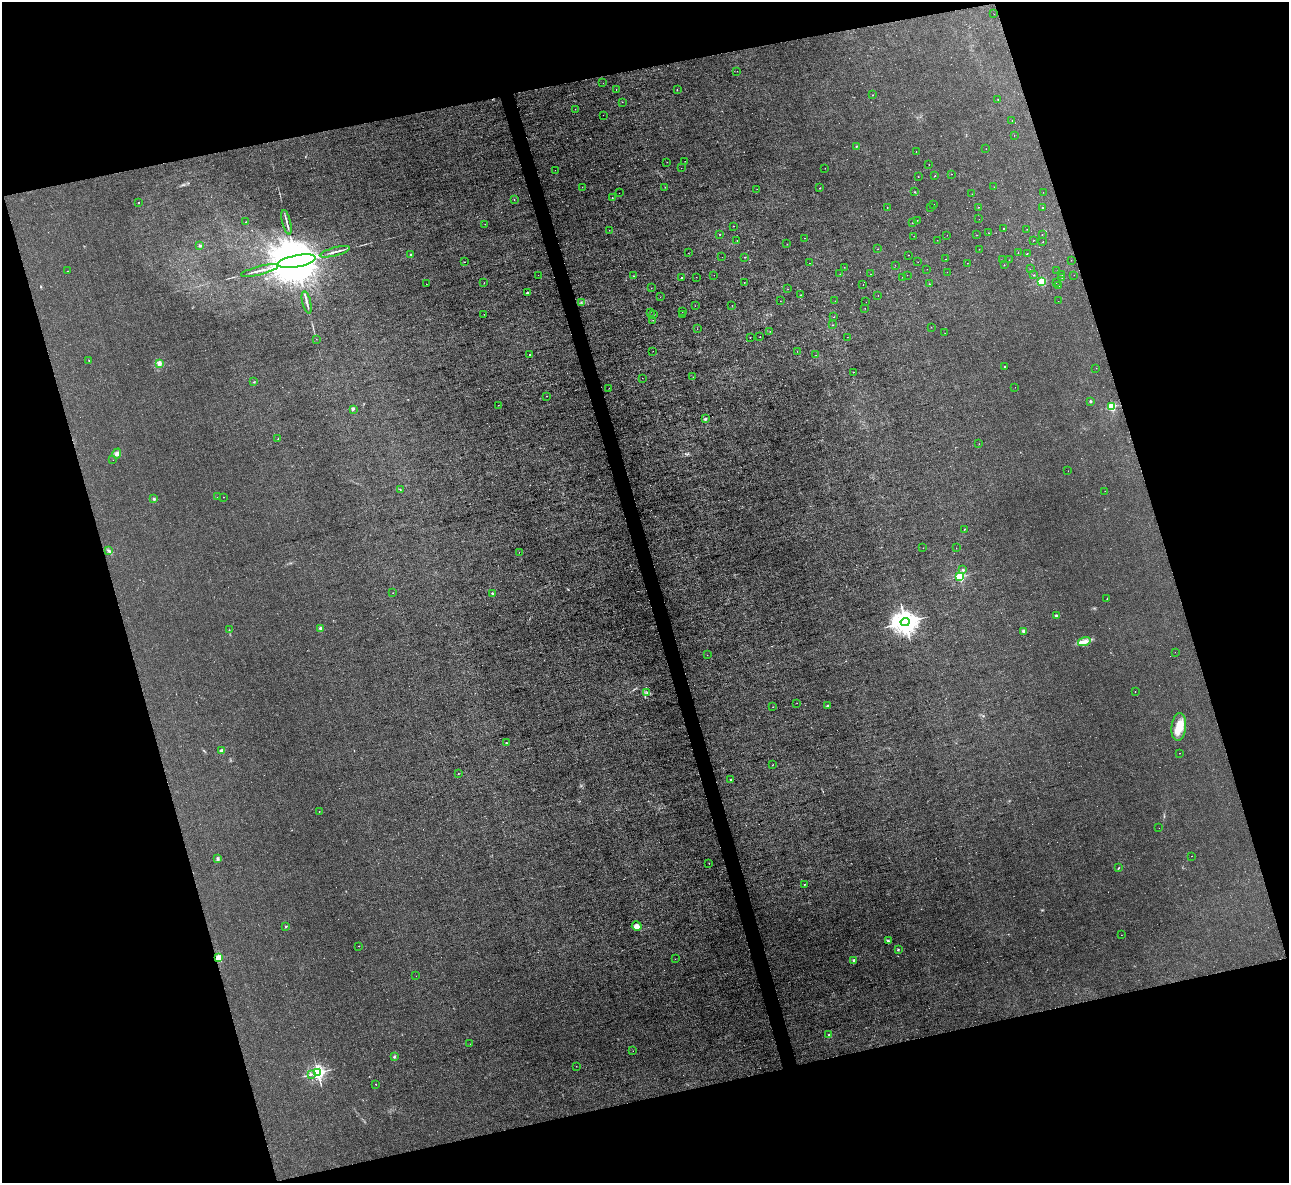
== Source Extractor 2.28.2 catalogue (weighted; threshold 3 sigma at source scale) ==
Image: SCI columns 2-5146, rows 145-4868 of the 5146 x 5131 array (HDU 1 of 3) = the unmasked area's bounding box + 8 px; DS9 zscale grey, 4 x 4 block average (1 PNG px = mean of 4 x 4 image px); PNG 1291 x 1185 px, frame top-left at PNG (2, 2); each listed source drawn as its Kron ellipse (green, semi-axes under 4 px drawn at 4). Shown black and unused: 33% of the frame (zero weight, under 3 of 4 exposures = <1% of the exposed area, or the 3 px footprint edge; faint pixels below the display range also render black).
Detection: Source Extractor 2.28.2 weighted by HDU 2 'WHT'. Background 0.00342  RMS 0.0017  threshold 0.00747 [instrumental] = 3 sigma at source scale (4.5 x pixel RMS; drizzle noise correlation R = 1.50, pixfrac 1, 0.05/0.05 arcsec/px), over >= 5 px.
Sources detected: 241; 8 too faint to see at this stretch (4 x 4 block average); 2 cosmic-ray / hot-pixel residue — neither listed nor drawn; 1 coinciding with a brighter row at this scale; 1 inside a brighter listed object's ellipse — not listed separately; the other 229 listed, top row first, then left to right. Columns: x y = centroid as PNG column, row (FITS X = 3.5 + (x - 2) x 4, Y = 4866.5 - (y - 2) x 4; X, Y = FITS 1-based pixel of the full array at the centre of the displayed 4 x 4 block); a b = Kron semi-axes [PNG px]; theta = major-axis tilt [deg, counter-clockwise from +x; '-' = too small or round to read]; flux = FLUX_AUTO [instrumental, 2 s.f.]
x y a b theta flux
994 14 2 2 - 0.14
737 71 2 2 - 0.13
603 83 2 2 - 0.29
616 90 2 2 - 0.18
677 90 2 2 - 0.46
873 95 2 2 - 0.4
998 99 2 2 - 0.2
622 102 2 2 - 0.22
575 109 2 2 - 0.17
603 115 2 2 - 0.13
1012 120 2 2 - 0.24
1014 135 2 2 - 0.27
857 146 2 2 - 0.37
986 149 2 2 - 0.16
916 152 2 2 - 0.25
685 161 2 2 - 0.23
667 162 2 2 - 0.18
929 165 2 2 - 0.17
681 168 2 2 - 0.14
825 168 2 2 - 0.14
555 170 2 2 - 0.15
952 174 2 2 - 0.29
935 176 2 2 - 0.35
918 177 2 2 - 0.24
582 187 2 2 - 0.18
665 187 2 2 - 0.34
994 187 2 2 - 0.14
820 188 2 2 - 0.96
757 189 2 2 - 0.15
915 192 2 2 - 0.27
1043 192 2 2 - 0.18
619 193 2 2 - 0.14
972 194 2 2 - 0.17
612 198 2 2 - 0.95
514 199 2 2 - 0.37
138 202 2 2 - 0.75
934 204 2 2 - 0.17
887 207 2 2 - 0.37
930 207 2 2 - 0.18
979 207 2 2 - 0.2
1043 208 2 2 - 0.93
979 219 2 2 - 0.17
917 220 2 2 - 0.24
246 222 2 2 - 0.39
287 222 12 2 -76 3.1
912 223 2 2 - 0.19
485 224 2 2 - 0.23
734 226 2 2 - 0.31
1003 228 2 2 - 0.33
1027 229 2 2 - 0.31
609 230 2 2 - 0.17
989 233 2 2 - 0.17
720 234 2 2 - 0.39
1042 234 2 2 - 0.46
947 235 2 2 - 0.14
977 235 2 2 - 0.42
914 236 2 2 - 0.17
805 238 2 2 - 0.31
737 240 2 2 - 0.23
937 240 2 2 - 0.14
1034 240 2 2 - 0.28
1043 242 2 2 - 0.49
787 244 2 2 - 0.4
200 246 2 2 - 1.4
878 249 2 2 - 0.45
979 249 2 2 - 0.14
335 252 16 2 15 4.2
688 253 2 2 - 0.17
1018 253 2 2 - 0.35
411 254 2 2 - 2.6
1027 254 2 2 - 0.38
908 255 2 2 - 0.39
722 257 2 2 - 0.2
744 257 2 2 - 0.41
946 259 2 2 - 0.22
1002 260 2 2 - 0.31
1009 260 2 2 - 0.23
1071 260 2 2 - 0.23
297 261 19 6 11 16000
464 262 2 2 - 0.31
918 262 2 2 - 0.22
809 263 2 2 - 0.32
967 263 2 2 - 0.17
895 265 2 2 - 0.12
1004 265 2 2 - 0.41
844 267 2 2 - 0.19
927 269 2 2 - 0.15
1030 269 2 2 - 0.15
259 270 19 2 14 4.2
67 271 2 2 - 0.55
1057 271 2 2 - 0.14
947 272 2 2 - 0.33
840 274 2 2 - 0.32
871 274 2 2 - 0.26
538 275 2 2 - 0.13
714 275 2 2 - 0.2
907 275 2 2 - 0.2
1034 275 2 2 - 0.41
1062 275 2 2 - 0.17
1074 275 2 2 - 0.12
634 276 2 2 - 0.77
681 277 2 2 - 0.52
696 277 2 2 - 0.32
902 277 2 2 - 0.14
1062 277 2 2 - 0.43
744 282 2 2 - 0.26
1041 282 2 2 - 80
484 283 2 2 - 0.48
1056 283 2 2 - 0.19
426 284 2 2 - 0.31
863 284 2 2 - 0.23
929 284 2 2 - 0.51
1059 286 2 2 - 0.13
651 288 2 2 - 0.21
788 289 2 2 - 0.19
527 293 2 2 - 5.6
801 295 2 2 - 0.31
878 295 2 2 - 0.15
660 297 2 2 - 0.24
780 301 2 2 - 0.36
835 301 2 2 - 0.15
1058 301 2 2 - 0.13
307 302 11 2 -76 2.8
581 302 2 2 - 0.41
866 302 2 2 - 0.15
732 305 2 2 - 0.27
695 306 2 2 - 0.2
865 308 2 2 - 0.26
682 311 2 2 - 0.56
650 312 2 2 - 0.45
484 314 2 2 - 0.19
682 314 2 2 - 0.17
653 315 2 2 - 0.2
834 317 2 2 - 0.28
653 320 2 2 - 0.34
832 325 2 2 - 0.39
931 327 2 2 - 0.33
697 329 2 2 - 0.16
770 331 2 2 - 0.25
945 333 2 2 - 0.24
760 336 2 2 - 0.25
750 337 2 2 - 0.48
847 337 2 2 - 0.28
316 339 2 2 - 0.15
653 351 2 2 - 0.31
797 351 2 2 - 0.17
530 355 2 2 - 1.9
816 355 2 2 - 0.15
89 360 2 2 - 0.57
160 363 4 3 - 2.1
1004 366 2 2 - 1.3
1096 368 2 2 - 0.23
853 372 2 2 - 0.27
693 377 2 2 - 0.17
642 378 2 2 - 0.21
254 382 2 2 - 0.57
1015 387 2 2 - 0.12
609 388 2 2 - 0.21
547 396 2 2 - 0.27
1091 401 2 2 - 5.7
498 405 2 2 - 0.25
1112 406 2 2 - 76
353 409 3 2 - 0.88
705 419 2 2 - 5.3
278 439 2 2 - 0.52
979 444 2 2 - 0.21
117 454 5 3 - 2.3
113 460 2 2 - 0.11
1068 471 2 2 - 0.15
400 490 2 2 - 0.35
1105 491 2 2 - 0.2
217 497 2 2 - 0.15
223 497 2 2 - 0.21
154 499 2 2 - 1.6
964 529 2 2 - 0.96
923 548 2 2 - 0.15
956 548 2 2 - 0.13
109 551 4 2 - 1.6
519 552 2 2 - 0.16
963 570 2 2 - 3.3
960 577 2 2 - 130
393 593 2 2 - 0.21
492 593 2 2 - 3.5
1107 599 3 2 - 0.6
1056 616 2 2 - 6.5
905 622 4 4 - 1300
321 628 2 2 - 10
229 630 2 2 - 0.49
1024 631 2 2 - 14
1084 642 6 4 17 4.7
1175 652 2 2 - 0.12
707 655 2 2 - 0.13
1135 691 2 2 - 0.42
647 693 2 2 - 0.39
797 703 2 2 - 0.24
828 706 2 2 - 4.6
773 707 2 2 - 0.19
1179 727 14 7 84 15
506 743 2 2 - 1.8
222 751 2 2 - 15
1179 753 2 2 - 0.96
773 765 2 2 - 0.27
459 773 2 2 - 0.27
731 779 2 2 - 2.6
319 811 2 2 - 1
1159 828 2 2 - 0.15
1191 856 2 2 - 0.18
218 859 3 2 - 2
709 863 2 2 - 0.37
1119 867 2 2 - 0.45
804 884 2 2 - 0.67
286 926 2 2 - 0.84
637 926 5 4 - 5.3
1121 935 2 2 - 0.18
888 941 2 2 - 0.8
358 946 2 2 - 0.5
898 949 2 2 - 1
218 958 2 2 - 55
675 959 2 2 - 0.13
854 960 2 2 - 6
416 976 2 2 - 0.18
829 1035 2 2 - 6.3
470 1044 2 2 - 0.14
633 1051 2 2 - 0.16
394 1056 2 2 - 1.1
576 1066 2 2 - 0.22
318 1073 2 2 - 360
311 1074 2 2 - 1
376 1084 2 2 - 0.79
Overlapping masked pixels (flux is a lower limit): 1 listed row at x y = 218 958
Diffuse or blended objects may show on this block-average render without a row.